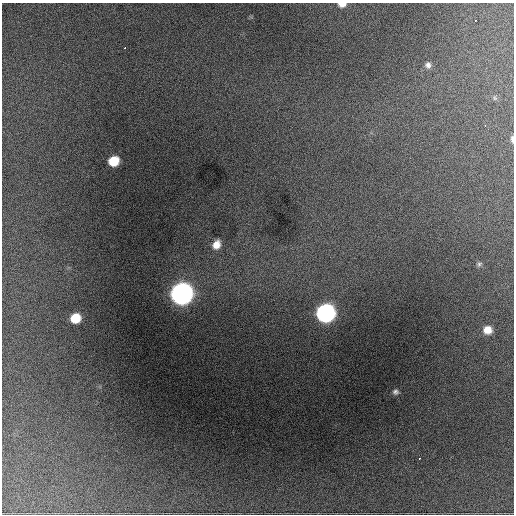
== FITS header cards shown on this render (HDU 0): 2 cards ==
NAXIS1  =                  512 / Axis length
NAXIS2  =                  512 / Axis length

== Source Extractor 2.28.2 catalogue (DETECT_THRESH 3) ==
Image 512 x 512 px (HDU 0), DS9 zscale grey, 1 PNG px = 1 image px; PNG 516 x 516 px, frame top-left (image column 1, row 512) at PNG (2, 3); no overlay
Background 2100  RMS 41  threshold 123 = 3 sigma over >= 5 px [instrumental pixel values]
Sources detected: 16; all 16 listed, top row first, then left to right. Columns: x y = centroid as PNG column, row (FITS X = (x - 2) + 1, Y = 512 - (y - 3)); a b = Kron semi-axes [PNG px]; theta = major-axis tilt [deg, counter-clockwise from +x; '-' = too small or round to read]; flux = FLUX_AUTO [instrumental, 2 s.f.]
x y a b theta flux
342 4 9 5 1 1.8e+04
475 20 3 2 - 8.2e+03
124 48 2 2 - 2.2e+03
428 65 9 8 - 1.3e+04
494 98 6 4 -88 3.2e+03
485 126 3 2 - 9.4e+03
512 139 7 3 -89 7.6e+03
114 161 8 7 - 7.7e+04
216 245 10 8 60 3.0e+04
479 264 7 5 45 5.5e+03
182 294 10 10 - 2.4e+06
325 313 10 9 - 1.1e+06
75 318 9 8 - 6.7e+04
487 330 9 8 - 3.4e+04
395 392 6 5 - 7.1e+03
419 458 3 2 - 3.1e+03
At the frame edge (FLAGS 8, measured only in part): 2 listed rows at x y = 342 4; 512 139